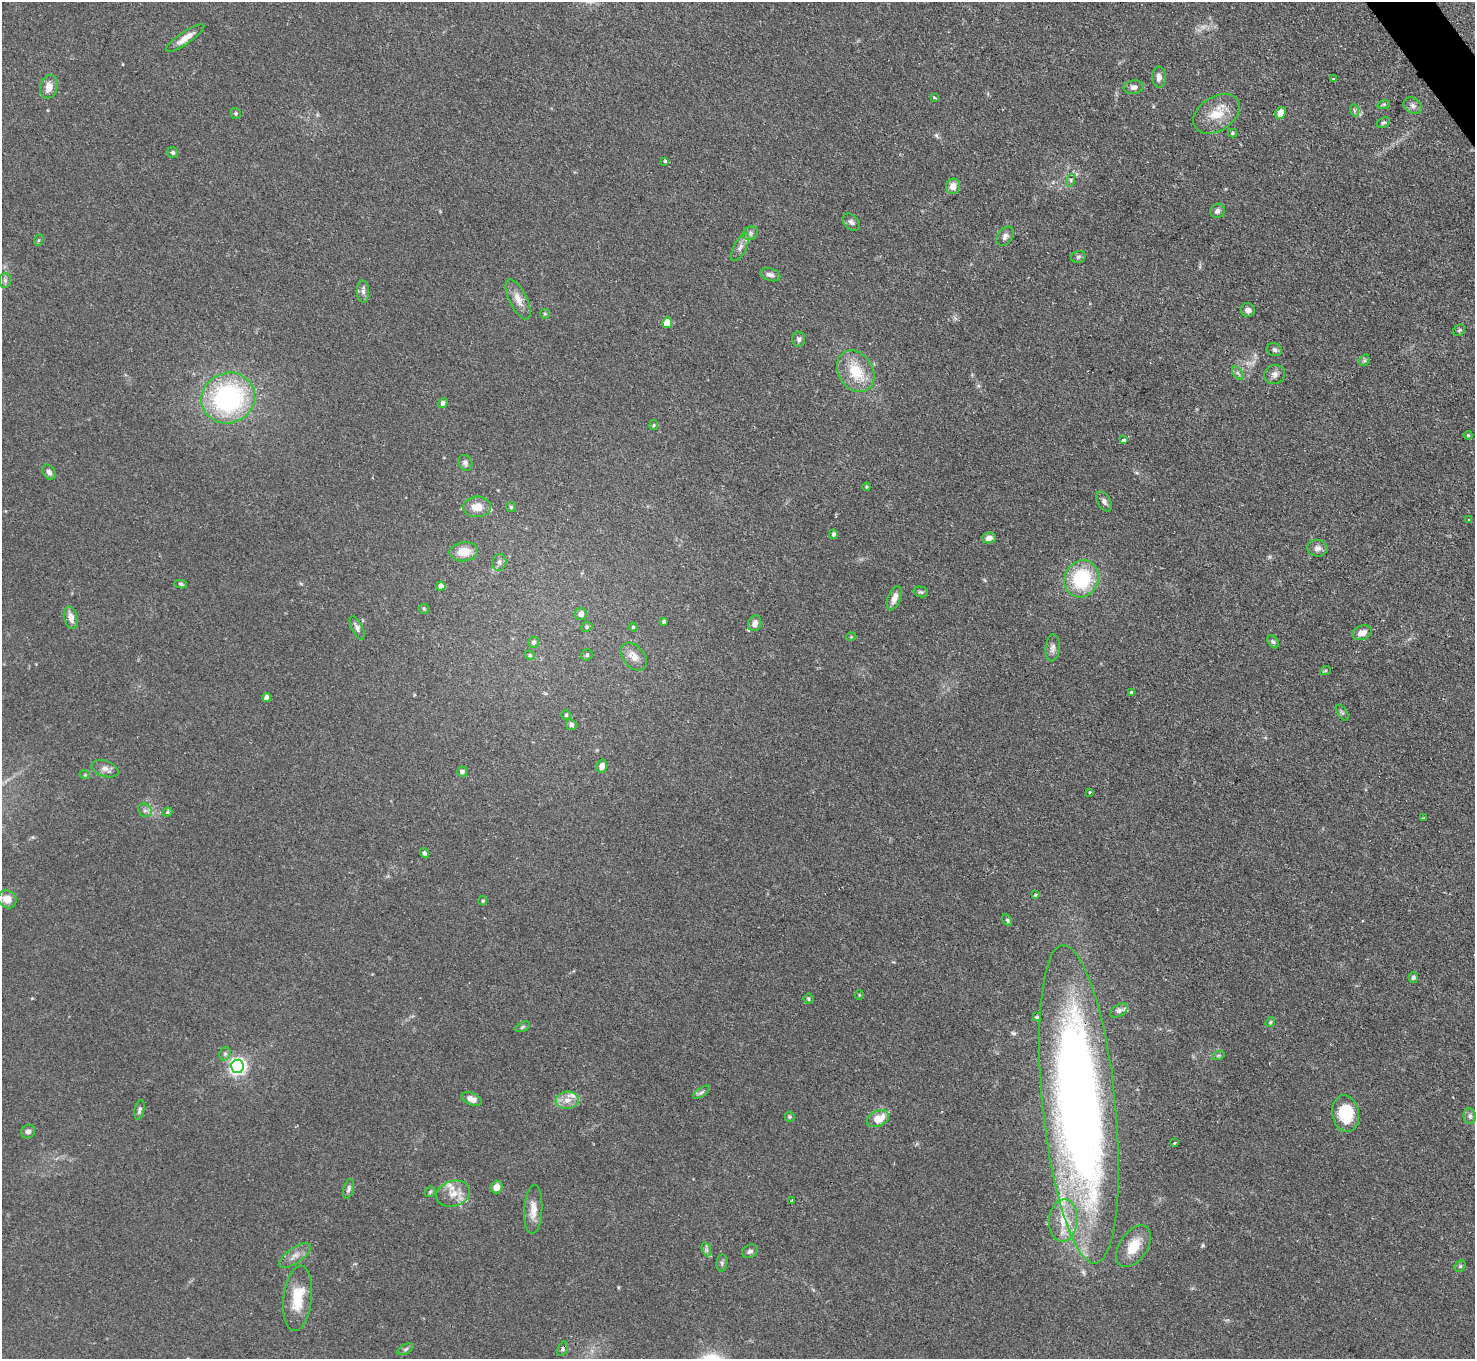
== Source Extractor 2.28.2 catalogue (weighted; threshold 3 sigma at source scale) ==
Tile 10 of 4 x 4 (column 2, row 3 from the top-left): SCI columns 1475-2947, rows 1658-3014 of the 5895 x 5888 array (HDU 1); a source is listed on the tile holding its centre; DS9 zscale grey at full resolution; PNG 1477 x 1361 px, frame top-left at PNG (2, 2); each listed source drawn as its Kron ellipse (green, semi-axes under 4 px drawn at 4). Shown black and unused: <1% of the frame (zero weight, under 2 of 3 exposures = <1% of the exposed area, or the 3 px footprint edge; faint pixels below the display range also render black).
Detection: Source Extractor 2.28.2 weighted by HDU 2 'WHT'; one run over the whole footprint, this tile lists its part. Background 0.0825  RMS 0.0059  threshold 0.0266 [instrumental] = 3 sigma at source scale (4.5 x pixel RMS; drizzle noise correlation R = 1.50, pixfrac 1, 0.05/0.05 arcsec/px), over >= 5 px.
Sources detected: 138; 1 too faint to see at this stretch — neither listed nor drawn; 4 inside a brighter listed object's ellipse — not listed separately; the other 133 listed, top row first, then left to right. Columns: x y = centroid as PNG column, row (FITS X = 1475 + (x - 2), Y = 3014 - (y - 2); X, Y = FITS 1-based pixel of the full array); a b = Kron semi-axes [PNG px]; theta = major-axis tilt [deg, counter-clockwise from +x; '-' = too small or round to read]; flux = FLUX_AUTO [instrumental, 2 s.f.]
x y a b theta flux
185 38 23 6 34 5.9
1159 77 10 7 -88 2.9
1333 79 3 3 - 1.3
49 87 12 8 75 5.2
1133 87 10 7 8 2.5
934 97 3 3 - 1.2
1384 104 6 4 18 0.82
1413 106 10 7 -32 2.5
1354 110 6 4 -72 0.95
236 113 5 5 - 0.86
1280 113 6 5 - 5.7
1216 114 25 17 33 13
1383 123 7 5 27 1
1232 133 4 4 - 0.89
173 153 6 5 - 1.2
665 161 3 3 - 1.6
1071 180 6 4 72 0.97
953 186 8 7 - 5.6
1217 211 7 6 - 2.2
851 222 10 7 -43 2
750 233 8 6 22 1.8
1005 236 10 7 52 2.4
39 240 6 4 70 0.75
740 247 15 6 63 3.1
1078 257 7 5 14 1.3
770 275 10 6 -15 2.5
5 280 7 6 - 1.5
363 292 11 6 -89 2.2
518 299 22 8 -64 6.2
1248 310 7 7 - 2.4
545 314 5 5 - 0.73
667 323 5 5 - 12
1459 330 6 5 - 0.97
799 339 7 6 - 1.7
1275 350 8 6 -25 1.6
1364 360 6 4 60 0.93
856 371 22 17 -58 18
1238 373 7 4 -53 1.2
1275 374 10 9 - 3.1
228 398 27 25 23 91
443 403 5 4 - 1.8
654 425 5 4 - 0.73
1468 435 4 4 - 0.66
1124 440 3 3 - 9.8
465 463 8 6 -62 1.7
49 472 8 6 -54 1.9
866 487 4 4 - 0.64
1104 501 11 6 -59 2.1
477 507 14 10 3 7.1
511 507 5 5 - 0.87
1469 520 4 3 - 1
833 534 5 4 - 1.4
989 538 7 5 11 3.1
1317 548 10 8 -5 2.6
464 552 14 9 7 9.4
499 562 8 7 - 2.2
1081 579 19 17 65 39
181 584 6 4 -11 0.9
441 586 4 4 - 3.7
921 592 7 5 -13 1
894 598 12 6 69 4.5
424 609 5 4 - 0.74
581 614 6 6 - 3.4
71 618 11 6 -73 4.4
664 621 4 4 - 1
755 623 8 6 73 3.6
587 627 6 4 24 0.95
633 627 4 4 - 0.73
357 628 13 5 -65 2.2
1362 633 10 7 18 4.2
851 637 5 3 - 0.51
534 642 5 5 - 1.3
1273 642 7 4 -52 1.1
1053 648 13 7 85 2.7
530 655 5 4 - 0.82
587 655 6 5 - 1.3
634 657 16 10 -50 5.6
1325 671 5 3 - 0.64
1131 692 3 3 - 1.3
267 697 4 4 - 2.9
1342 713 9 5 -56 1.1
566 715 5 4 - 0.83
571 725 5 5 - 2.1
602 766 7 5 77 2.8
105 769 14 8 -19 3.2
462 772 5 5 - 1.9
85 775 5 3 - 0.51
1090 792 3 3 - 1.1
145 810 7 6 - 1.8
167 812 5 4 - 0.86
1424 818 3 3 - 0.92
425 853 5 4 - 1.2
1035 895 3 3 - 1.7
7 899 9 8 - 6.6
483 901 5 4 - 0.73
1007 920 6 4 -61 0.92
1413 977 5 4 - 1.5
859 995 5 4 - 0.64
808 999 5 5 - 0.82
1119 1011 10 5 32 1.7
1037 1017 3 3 - 2.5
1270 1022 5 4 - 0.76
522 1027 8 4 27 1.1
225 1054 7 5 67 1.2
1218 1056 6 4 19 0.87
237 1066 6 6 - 210
702 1092 10 4 35 1.4
472 1099 11 5 -20 3.6
567 1100 11 8 7 5.1
1079 1104 160 36 -84 620
139 1110 10 5 78 1.6
1346 1114 18 13 -80 25
1470 1116 8 6 -80 1.7
790 1117 5 5 - 0.78
878 1119 11 7 23 11
28 1131 7 6 - 2.1
1174 1143 3 2 - 0.62
497 1187 6 6 - 5.6
349 1189 10 5 74 1.5
430 1192 6 4 44 0.86
453 1194 17 12 17 8.2
791 1201 4 2 - 0.51
533 1210 24 9 87 7.1
1063 1220 21 14 85 14
1133 1246 23 14 57 13
706 1249 7 4 -71 1.4
750 1251 8 6 25 1.8
295 1255 18 7 34 4.4
722 1263 8 5 83 1.4
1460 1266 6 5 - 0.94
298 1298 33 14 83 18
406 1349 9 4 27 1.2
562 1349 8 4 65 1.4
Overlapping masked pixels (flux is a lower limit): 1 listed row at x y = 1079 1104